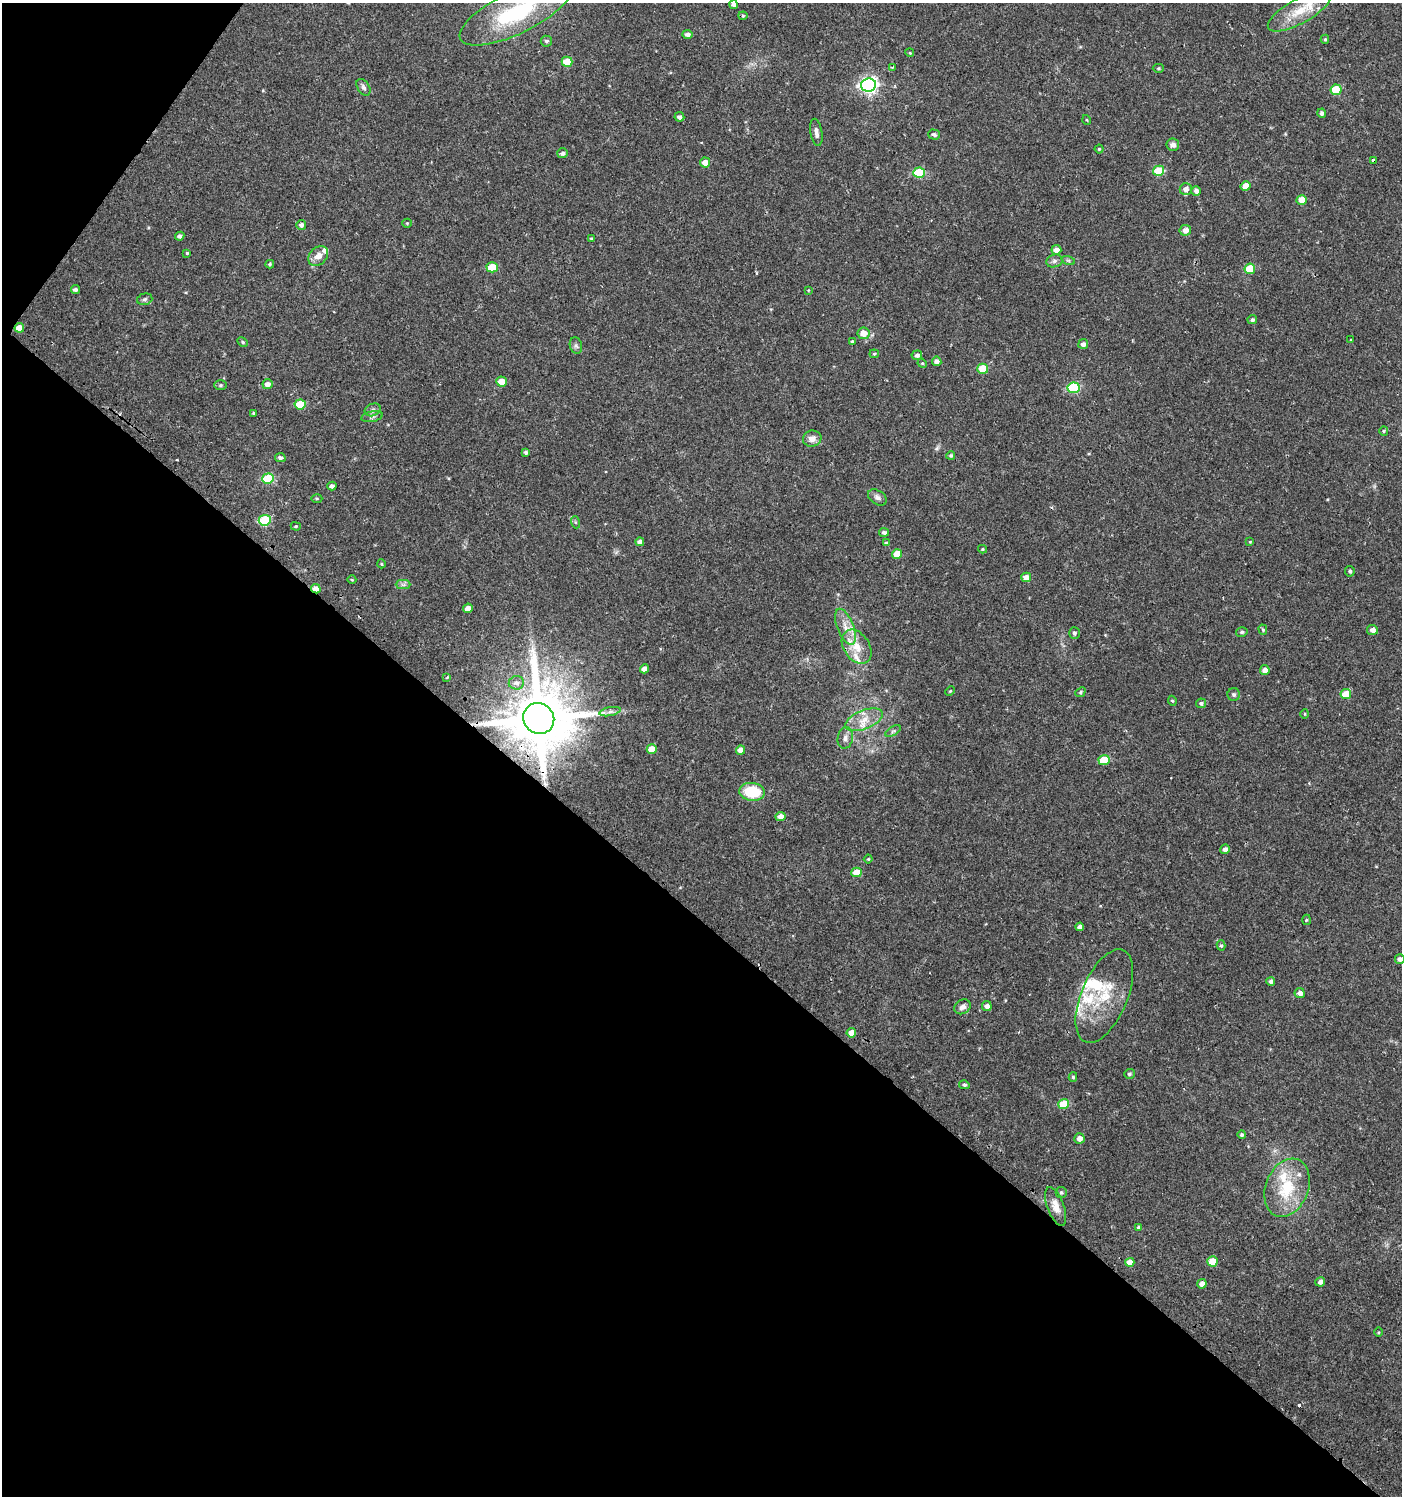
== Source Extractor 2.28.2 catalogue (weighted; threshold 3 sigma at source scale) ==
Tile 9 of 4 x 4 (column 1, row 3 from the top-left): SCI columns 243-1642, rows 1496-2989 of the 6032 x 6001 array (HDU 1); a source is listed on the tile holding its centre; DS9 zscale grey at full resolution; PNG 1404 x 1498 px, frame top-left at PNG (2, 3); each listed source drawn as its Kron ellipse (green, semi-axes under 4 px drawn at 4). Shown black and unused: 41% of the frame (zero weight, under 2 of 3 exposures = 1% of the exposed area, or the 3 px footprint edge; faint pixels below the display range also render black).
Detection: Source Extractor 2.28.2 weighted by HDU 2 'WHT'; one run over the whole footprint, this tile lists its part. Background 0.025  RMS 0.0041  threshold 0.0186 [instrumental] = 3 sigma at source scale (4.5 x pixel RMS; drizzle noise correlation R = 1.50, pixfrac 1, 0.0396/0.0396 arcsec/px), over >= 5 px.
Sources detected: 158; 3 cosmic-ray / hot-pixel residue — neither listed nor drawn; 8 inside a brighter listed object's ellipse — not listed separately; the other 147 listed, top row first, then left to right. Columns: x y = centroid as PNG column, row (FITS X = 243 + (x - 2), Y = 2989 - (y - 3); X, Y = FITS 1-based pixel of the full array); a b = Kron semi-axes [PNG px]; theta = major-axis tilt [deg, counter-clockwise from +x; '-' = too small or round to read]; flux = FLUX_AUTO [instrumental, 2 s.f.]
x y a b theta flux
734 5 4 4 - 1.2
1300 11 36 12 30 12
515 13 61 21 25 42
743 16 4 4 - 0.49
687 35 5 4 - 1.7
1325 39 4 4 - 0.56
546 41 5 5 - 0.88
910 53 4 3 - 0.41
567 62 5 5 - 9.9
892 67 3 2 - 0.52
1158 68 5 4 - 0.5
868 85 7 6 - 130
363 87 9 6 -57 1.2
1336 90 5 5 - 15
1322 113 4 4 - 1.2
679 117 5 4 - 1.2
1087 120 5 3 - 0.34
816 132 14 5 -80 1.8
934 134 6 5 - 0.98
1173 145 6 6 - 1.6
1099 149 4 4 - 0.53
563 153 5 5 - 1.3
1374 160 4 3 - 11
705 162 5 5 - 3.5
1159 171 5 5 - 16
919 173 6 5 - 20
1246 186 5 5 - 4.7
1186 189 6 5 - 2
1196 191 5 4 - 1.6
1302 200 5 5 - 6
407 223 5 4 - 0.45
301 225 5 4 - 1.4
1185 230 6 5 - 2.6
180 236 5 4 - 1.3
591 239 4 3 - 0.38
1056 250 5 5 - 2.9
187 253 4 4 - 0.56
318 256 11 8 41 3.3
1068 260 7 4 -19 0.61
1054 261 8 6 15 1.3
270 264 4 4 - 0.55
492 267 5 5 - 10
1250 269 5 5 - 13
75 290 4 4 - 1.3
808 290 4 4 - 0.37
145 299 8 5 16 0.88
1252 320 5 4 - 0.92
19 328 5 4 - 5
864 333 6 6 - 4.2
1351 340 3 3 - 0.29
852 341 4 3 - 0.6
243 342 6 4 -28 0.54
1083 344 5 5 - 1.7
576 346 8 6 -73 0.98
874 354 4 4 - 0.49
917 355 5 5 - 1.4
937 361 5 4 - 1.8
922 363 5 4 - 0.4
983 369 5 5 - 11
501 381 5 5 - 4.6
267 384 5 5 - 2.2
221 385 6 5 - 0.59
1074 388 6 5 - 32
300 404 5 5 - 12
373 410 8 6 21 1.2
253 413 4 3 - 0.5
372 417 11 5 12 1.3
1384 431 5 4 - 0.5
812 439 9 8 - 2.8
526 452 4 3 - 0.81
951 455 4 4 - 0.68
280 458 5 4 - 1
268 478 6 5 - 19
332 486 4 4 - 1.3
877 497 10 7 -33 1.5
317 498 5 3 - 0.43
265 520 6 5 - 26
575 522 6 4 -72 0.58
296 526 5 4 - 0.45
884 532 5 4 - 1.1
640 542 4 4 - 1.8
1250 542 4 4 - 0.39
886 543 4 4 - 0.61
982 549 4 4 - 0.48
897 554 5 5 - 6.4
381 564 4 4 - 0.4
1350 571 5 4 - 0.78
1026 577 5 5 - 3.4
352 580 4 3 - 0.33
403 585 7 4 0 1
316 589 5 4 - 3.8
468 608 5 4 - 2.9
845 627 19 8 -68 4.9
1263 630 5 4 - 0.59
1372 630 5 5 - 2.1
1242 632 6 4 16 0.68
1074 633 6 5 - 0.93
857 647 19 13 -57 7.3
644 669 4 4 - 2.4
1265 670 5 4 - 2.6
447 677 3 2 - 0.36
516 683 8 6 4 1.5
950 691 5 3 - 0.39
1080 692 5 4 - 0.6
1234 694 6 6 - 0.85
1346 694 5 5 - 7.6
1172 701 5 4 - 0.49
1201 703 5 5 - 0.82
610 712 11 4 11 1.5
1305 714 5 3 - 0.4
539 718 16 15 - 3700
864 720 20 9 22 6.1
893 731 8 3 31 0.8
845 738 11 7 79 2
652 749 5 5 - 5.6
740 750 4 4 - 3.4
1104 760 5 5 - 12
752 792 13 9 -6 16
780 817 5 4 - 3.3
1225 849 5 4 - 1.8
868 859 4 4 - 0.48
857 872 5 5 - 6.2
1306 920 5 3 - 0.47
1080 927 4 4 - 1.8
1221 945 5 4 - 0.63
1400 959 5 4 - 1.6
1271 981 4 4 - 1.3
1300 993 5 5 - 1.9
1104 996 50 23 67 20
987 1006 5 5 - 1.9
962 1007 8 7 - 1.8
851 1033 5 5 - 3.4
1129 1074 5 5 - 0.92
1073 1077 5 4 - 0.59
964 1085 5 4 - 0.96
1064 1104 5 5 - 13
1242 1135 4 4 - 0.83
1079 1138 5 5 - 2.5
1287 1188 30 21 68 20
1061 1192 5 5 - 0.8
1056 1206 20 8 -70 3.9
1139 1227 4 4 - 0.83
1212 1261 5 5 - 7.6
1130 1262 5 4 - 4.8
1320 1282 5 4 - 1.7
1202 1284 4 4 - 3.4
1378 1332 5 3 - 0.36
Overlapping masked pixels (flux is a lower limit): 5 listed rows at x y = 1374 160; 19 328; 265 520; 316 589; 539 718
Isophote crosses this tile's border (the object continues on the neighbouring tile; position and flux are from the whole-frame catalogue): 2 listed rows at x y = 515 13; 1400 959